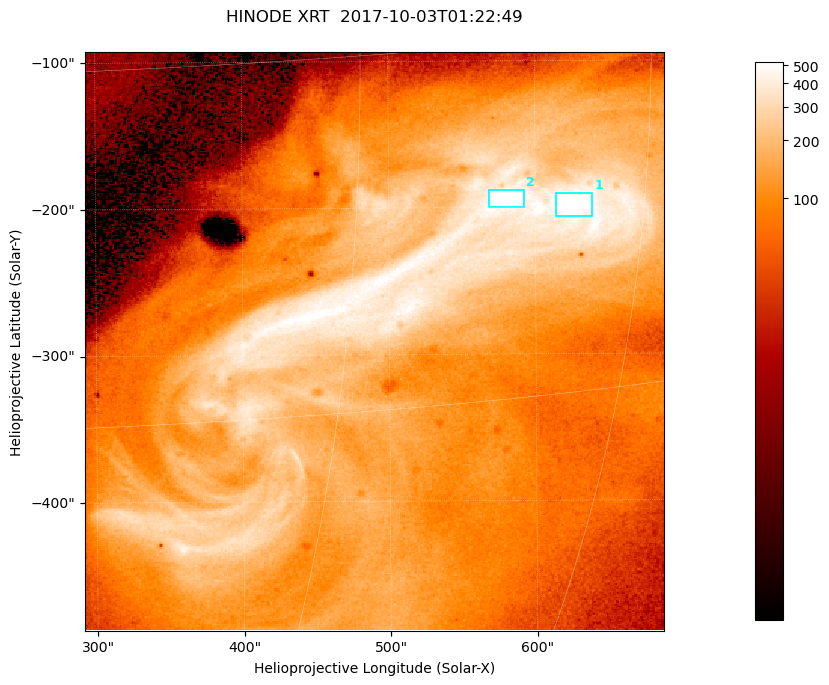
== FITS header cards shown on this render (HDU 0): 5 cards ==
TELESCOP= 'HINODE  '           /
INSTRUME= 'XRT     '           /
DATE_OBS= '2017-10-03T01:22:49.582' /
CTYPE1  = 'Solar-X '           /
CTYPE2  = 'Solar-Y '           /

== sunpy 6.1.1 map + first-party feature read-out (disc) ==
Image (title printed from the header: HINODE XRT  2017-10-03T01:22:49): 384 x 384 px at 1.03 arcsec/px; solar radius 958 arcsec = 932 px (partial field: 5.4% of the solar disc is inside the frame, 100% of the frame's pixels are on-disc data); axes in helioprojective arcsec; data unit not stated in the header (colour bar unlabelled)
Orientation: roll -0.357 deg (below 1 deg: not rotated)
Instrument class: DISC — disc imager (sunpy class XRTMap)
Bright regions (active regions / flare kernels): reference = the on-disc median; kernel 3 px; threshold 5 sigma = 413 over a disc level ~109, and >= 1.15x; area >= 147 px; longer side >= 5 px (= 5.1 arcsec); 2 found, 2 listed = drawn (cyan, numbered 1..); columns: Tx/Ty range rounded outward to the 5 arcsec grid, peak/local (2 s.f.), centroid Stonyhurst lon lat
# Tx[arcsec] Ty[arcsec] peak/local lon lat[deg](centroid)
1 610..640 -210..-190 5.2 +41 -7
2 565..595 -200..-185 6 +37 -6